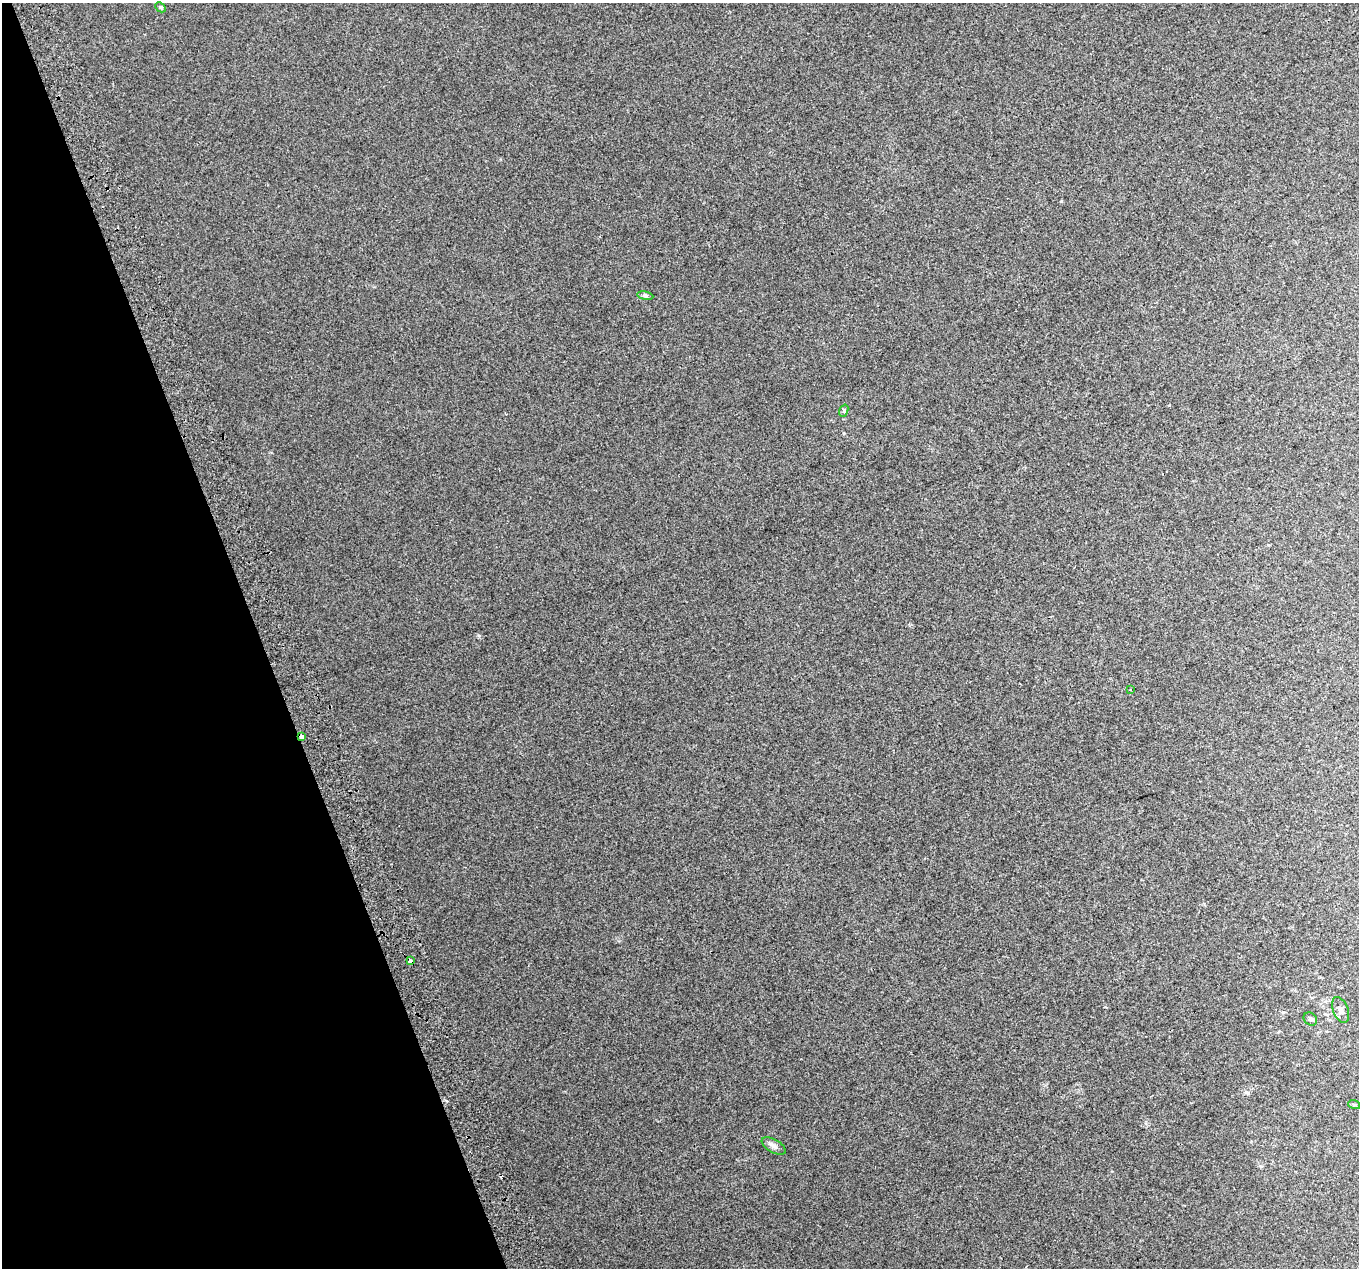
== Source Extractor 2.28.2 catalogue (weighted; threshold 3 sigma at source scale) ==
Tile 5 of 4 x 4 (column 1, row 2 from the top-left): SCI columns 43-1399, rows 2674-3939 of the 5515 x 5290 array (HDU 1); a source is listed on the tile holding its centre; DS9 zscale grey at full resolution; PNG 1361 x 1270 px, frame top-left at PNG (2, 3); each listed source drawn as its Kron ellipse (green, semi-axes under 4 px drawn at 4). Shown black and unused: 19% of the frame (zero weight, under 2 of 3 exposures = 2% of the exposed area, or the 3 px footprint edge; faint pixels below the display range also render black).
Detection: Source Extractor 2.28.2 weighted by HDU 2 'WHT'; one run over the whole footprint, this tile lists its part. Background 0.00879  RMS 0.007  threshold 0.0314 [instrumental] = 3 sigma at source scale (4.5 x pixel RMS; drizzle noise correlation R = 1.50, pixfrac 1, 0.0396/0.0396 arcsec/px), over >= 5 px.
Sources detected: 11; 1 cosmic-ray / hot-pixel residue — neither listed nor drawn; the other 10 listed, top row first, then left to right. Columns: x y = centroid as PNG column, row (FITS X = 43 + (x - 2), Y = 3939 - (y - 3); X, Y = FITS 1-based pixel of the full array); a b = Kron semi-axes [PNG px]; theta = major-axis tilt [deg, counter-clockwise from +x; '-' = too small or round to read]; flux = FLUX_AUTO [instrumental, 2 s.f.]
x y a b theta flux
160 7 6 4 -43 0.94
645 296 8 4 -8 1.3
844 411 6 4 70 1.1
1131 690 2 2 - 0.51
302 737 4 3 - 6.8
410 961 4 3 - 3.2
1341 1010 13 7 -69 3
1310 1019 7 6 - 1.6
1354 1104 6 3 -19 0.68
774 1146 13 6 -29 2.9
Overlapping masked pixels (flux is a lower limit): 2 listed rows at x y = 302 737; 410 961